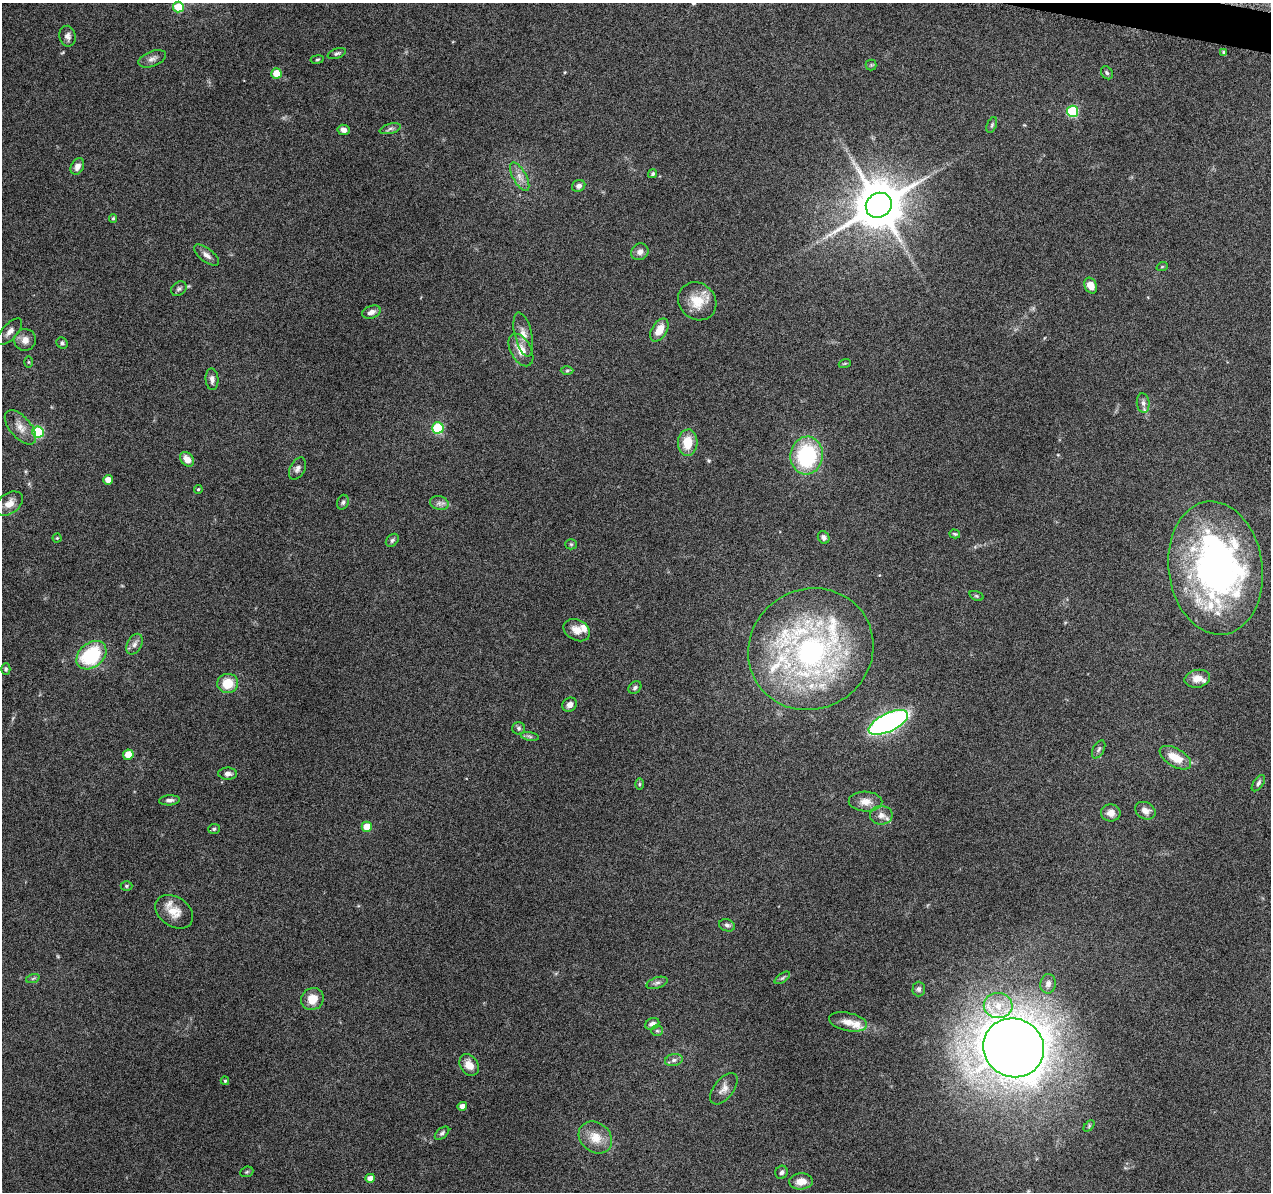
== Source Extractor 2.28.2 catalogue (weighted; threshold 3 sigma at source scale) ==
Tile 10 of 4 x 4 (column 2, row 3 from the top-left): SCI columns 1294-2562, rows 1494-2683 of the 5116 x 5307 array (HDU 1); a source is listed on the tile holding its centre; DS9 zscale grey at full resolution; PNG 1273 x 1194 px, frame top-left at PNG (2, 3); each listed source drawn as its Kron ellipse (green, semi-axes under 4 px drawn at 4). Shown black and unused: <1% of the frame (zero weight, under 9 of 18 exposures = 2% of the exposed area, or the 3 px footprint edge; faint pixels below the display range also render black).
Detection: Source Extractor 2.28.2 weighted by HDU 2 'WHT'; one run over the whole footprint, this tile lists its part. Background 0.116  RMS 0.0038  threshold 0.0155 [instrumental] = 3 sigma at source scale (4.09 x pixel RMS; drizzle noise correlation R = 1.36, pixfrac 0.8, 0.0396/0.0396 arcsec/px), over >= 5 px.
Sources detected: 116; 1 inside a brighter object's white glare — neither listed nor drawn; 8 inside a brighter listed object's ellipse — not listed separately; the other 107 listed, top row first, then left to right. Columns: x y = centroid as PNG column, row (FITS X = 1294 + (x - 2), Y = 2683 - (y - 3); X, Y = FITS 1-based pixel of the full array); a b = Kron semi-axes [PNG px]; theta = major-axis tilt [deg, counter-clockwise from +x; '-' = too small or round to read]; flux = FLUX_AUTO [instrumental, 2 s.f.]
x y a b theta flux
178 7 5 5 - 11
68 36 10 8 -80 1.5
1224 52 4 3 - 0.51
337 53 9 5 20 0.76
152 59 15 7 21 1.7
317 59 7 3 9 0.43
871 65 5 5 - 0.48
276 73 5 5 - 5.9
1107 73 7 5 -58 0.72
1072 111 5 5 - 27
992 125 8 5 69 0.59
390 129 11 5 15 0.99
344 130 6 5 - 1.4
77 166 9 6 61 2.1
653 174 5 4 - 0.63
520 177 16 6 -61 2.6
579 186 7 6 - 1.5
879 205 13 12 - 1700
113 218 4 4 - 0.48
640 252 9 8 - 1.7
207 255 15 6 -38 1.8
1162 267 5 3 - 0.32
1091 286 8 6 -64 3.9
179 289 8 6 38 0.93
697 301 20 18 -43 8
371 312 10 6 19 1.7
659 330 12 7 59 4.6
10 332 16 7 47 2
523 334 23 8 -77 3.1
25 340 11 11 - 2.7
62 343 6 5 - 0.7
521 350 17 10 -61 4.6
28 362 6 4 -89 0.39
845 363 6 4 19 0.4
567 371 6 4 1 0.52
212 379 11 6 -86 1.5
1143 403 10 6 -83 1.4
20 427 21 10 -50 3.9
438 428 5 5 - 26
38 432 6 5 - 25
688 443 13 9 86 6.9
807 456 19 16 82 31
187 459 8 6 -50 3.2
297 469 12 7 61 1.5
108 480 5 5 - 3.7
198 489 4 3 - 0.45
343 502 7 5 70 0.76
9 503 15 10 35 3.4
439 503 9 7 -15 1.3
955 534 5 4 - 0.48
824 537 6 5 - 1
57 538 4 4 - 0.38
392 540 7 5 46 0.75
571 544 5 5 - 0.47
1215 568 67 47 -82 130
976 596 7 4 -20 0.5
577 630 14 10 -28 3.5
135 644 11 7 61 1.6
811 649 63 60 32 110
91 655 17 12 39 25
6 669 6 4 89 0.61
1197 679 13 8 12 3.3
228 683 10 9 - 6.7
635 688 7 5 42 0.77
570 705 7 6 - 1.7
888 722 21 9 26 110
519 728 6 6 - 0.74
530 736 9 4 -9 0.69
1099 749 10 5 62 0.84
128 755 5 5 - 5
1175 758 17 9 -31 6.2
228 774 9 6 -1 1.5
1258 783 9 5 54 0.87
639 784 6 4 89 0.43
170 800 10 5 4 1.1
865 801 17 10 -2 3.3
1145 811 11 8 -29 2.1
1111 813 10 8 -4 2.4
881 815 11 9 0 2.3
367 827 5 5 - 5.9
214 829 6 5 - 0.66
126 886 6 4 -1 0.52
174 912 21 14 -34 5.6
727 925 8 6 -18 0.98
33 978 7 4 20 0.56
782 978 9 4 35 0.68
657 983 11 5 18 1.1
1048 984 10 7 81 1.9
919 989 7 6 - 1
312 999 11 11 - 5
998 1006 14 12 -8 6.2
848 1022 19 9 -12 3.9
652 1024 7 5 27 1.6
657 1031 6 5 - 0.6
1014 1048 31 29 -29 750
674 1060 9 6 10 1.1
469 1065 11 8 -55 3.9
225 1081 4 3 - 0.44
724 1089 18 9 52 2.8
462 1106 4 4 - 1.9
1089 1126 6 4 47 0.5
442 1133 8 5 41 0.81
595 1137 18 14 -39 6
247 1172 7 5 22 0.47
782 1172 7 6 - 1
370 1178 5 4 - 2.3
801 1181 12 8 4 3.7